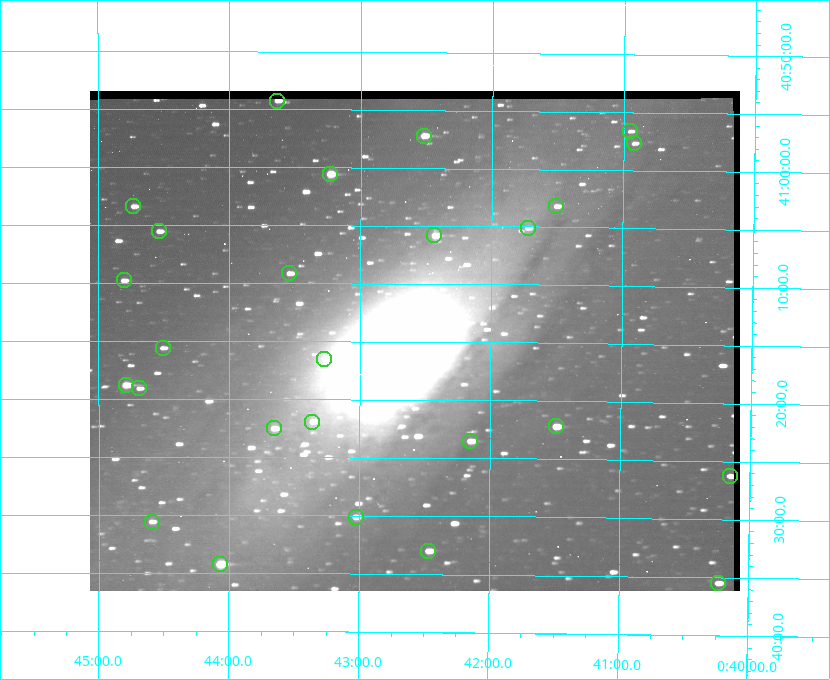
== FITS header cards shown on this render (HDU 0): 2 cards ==
NAXIS1  =                  650
NAXIS2  =                  500

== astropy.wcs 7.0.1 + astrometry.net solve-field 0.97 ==
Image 650 x 500 px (HDU 0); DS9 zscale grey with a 90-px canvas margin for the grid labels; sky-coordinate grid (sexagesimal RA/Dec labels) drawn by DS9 from the SOLVED WCS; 26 Tycho-2 reference stars matched to detected sources circled (green)
Header WCS: none
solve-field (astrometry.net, Tycho-2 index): SOLVED blind (the file carries no WCS)
Solved WCS: RA---TAN-SIP/DEC--TAN-SIP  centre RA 00:42:35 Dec +41:15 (10.65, +41.25 deg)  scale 5.18 arcsec/px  FOV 56.1' x 43.1'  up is +180 deg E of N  parity flipped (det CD > 0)
(file carries no celestial WCS; the grid is the blind solution)
Tycho-2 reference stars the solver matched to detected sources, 26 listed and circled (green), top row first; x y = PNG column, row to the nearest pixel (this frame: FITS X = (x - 90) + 1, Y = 500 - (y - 91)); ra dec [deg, ICRS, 3 dp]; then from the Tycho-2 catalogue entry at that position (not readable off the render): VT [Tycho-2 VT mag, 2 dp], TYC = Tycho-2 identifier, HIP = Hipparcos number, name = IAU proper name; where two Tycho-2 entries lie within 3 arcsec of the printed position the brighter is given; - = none
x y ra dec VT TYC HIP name
277 101 10.910 +40.904 10.39 2801-1024-1 - -
630 131 10.238 +40.944 11.79 2801-2058-1 - -
424 136 10.629 +40.954 9.37 2801-2009-1 3333 -
634 143 10.230 +40.961 11.47 2801-2047-1 - -
330 174 10.809 +41.009 9.29 2801-2078-1 - -
133 206 11.183 +41.057 10.65 2801-1540-1 - -
556 206 10.377 +41.053 11.36 2801-2079-1 - -
528 228 10.431 +41.085 11.65 2801-2062-1 - -
159 231 11.135 +41.093 10.71 2801-1503-1 - -
434 235 10.609 +41.097 10.73 2801-2063-1 - -
289 273 10.886 +41.153 10.99 2801-2037-1 - -
124 280 11.202 +41.163 10.95 2801-1544-1 - -
163 348 11.127 +41.260 11.28 2805-390-1 - -
324 359 10.818 +41.276 11.21 2805-2125-1 - -
126 385 11.198 +41.314 9.30 2805-117-1 - -
139 388 11.172 +41.318 11.25 2805-108-1 - -
312 422 10.841 +41.366 11.19 2805-2131-1 - -
556 426 10.374 +41.370 10.16 2805-213-1 - -
274 428 10.914 +41.376 10.74 2805-2142-1 - -
470 441 10.538 +41.392 10.59 2805-2135-1 - -
730 476 10.038 +41.438 10.94 2805-517-1 - -
356 517 10.757 +41.502 11.21 2805-2136-1 - -
152 522 11.148 +41.510 11.65 2805-2178-1 - -
428 551 10.616 +41.550 10.67 2805-2192-1 - -
220 564 11.016 +41.571 9.16 2805-2199-1 3447 -
718 583 10.058 +41.591 11.18 2805-663-1 - -